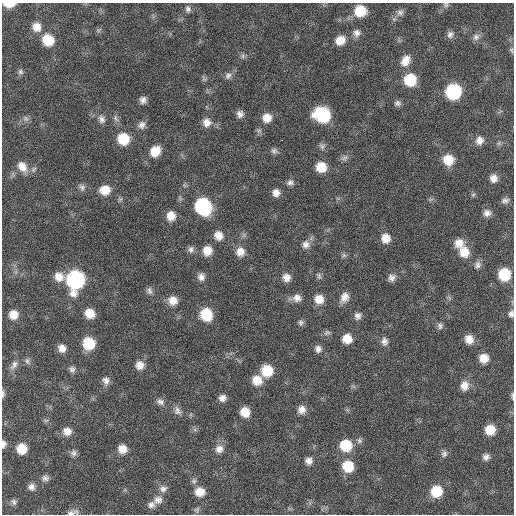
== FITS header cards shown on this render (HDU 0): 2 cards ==
NAXIS1  =                  512 / Axis length
NAXIS2  =                  512 / Axis length

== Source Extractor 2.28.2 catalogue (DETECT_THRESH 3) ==
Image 512 x 512 px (HDU 0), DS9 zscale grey, 1 PNG px = 1 image px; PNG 516 x 516 px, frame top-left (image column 1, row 512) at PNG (2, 3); no overlay
Background 59.8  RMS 8.5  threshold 25.4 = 3 sigma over >= 5 px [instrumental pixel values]
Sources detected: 127; all 127 listed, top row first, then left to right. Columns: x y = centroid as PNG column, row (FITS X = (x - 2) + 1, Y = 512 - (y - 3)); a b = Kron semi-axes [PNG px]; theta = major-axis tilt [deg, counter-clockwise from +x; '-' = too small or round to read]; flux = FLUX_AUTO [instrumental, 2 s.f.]
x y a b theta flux
9 4 10 5 0 6500
446 5 7 6 - 1300
188 9 9 7 -63 1900
360 11 11 10 - 16000
400 12 10 8 23 2500
36 27 11 10 - 5700
98 30 7 4 -18 980
357 33 9 9 - 2900
450 34 9 8 - 2400
476 37 10 9 - 2700
48 40 11 10 - 14000
340 40 11 10 - 7100
511 50 8 5 -62 1000
243 56 7 4 89 1200
405 61 14 10 57 6300
20 72 8 7 - 1500
228 76 10 8 45 2300
204 79 7 4 -18 930
410 80 10 10 - 21000
453 92 10 10 - 61000
143 100 7 6 - 2500
397 103 9 7 -10 1900
240 114 8 7 - 2700
322 115 12 11 - 41000
26 118 9 6 -49 1700
116 118 10 5 -61 1800
267 118 10 10 - 6200
102 119 12 8 -71 2700
207 123 11 11 - 4600
142 125 10 9 - 2900
123 139 10 10 - 17000
282 140 2 2 - 2400
479 140 10 9 - 3600
322 146 9 7 -1 1800
155 151 11 9 54 9800
274 151 9 7 -24 1800
344 158 9 7 24 2000
448 160 10 10 - 12000
22 167 15 11 -54 7100
321 167 10 9 - 11000
493 178 8 7 - 3700
290 182 9 8 - 2000
82 187 8 8 - 2000
105 190 11 10 - 8100
276 193 8 8 - 3600
473 195 6 5 - 940
505 200 10 6 5 2000
203 206 11 10 - 79000
487 213 9 8 - 2900
171 216 10 9 - 6600
218 235 11 10 - 5300
386 238 10 10 - 6100
459 243 11 10 - 5700
306 244 11 10 - 3600
191 249 10 7 85 2100
207 251 10 10 - 7100
240 252 11 10 - 5400
464 252 13 11 -60 9200
344 255 7 6 - 1300
478 265 10 8 76 2300
504 274 10 9 - 21000
319 276 10 6 -75 1400
59 277 11 10 - 6300
201 277 10 8 -90 3000
286 277 9 9 - 4300
392 278 9 9 - 2800
75 280 12 10 84 130000
149 291 11 7 -76 2000
344 297 13 10 65 4900
297 298 12 10 3 4000
319 299 11 10 - 6700
173 300 10 10 - 6000
90 313 9 8 - 8400
206 314 11 10 - 18000
511 314 8 6 88 1800
13 315 8 8 - 6900
358 316 9 8 - 2600
301 323 8 7 - 1600
440 326 9 7 -78 1800
327 333 10 7 19 1700
347 339 9 8 - 7600
469 339 10 9 - 5400
384 341 11 8 -82 2700
89 343 10 9 - 19000
62 348 9 8 - 4200
318 349 9 8 - 2700
484 358 9 8 - 7100
27 361 9 6 -79 1500
14 365 14 7 56 3100
140 365 9 9 - 5000
72 369 8 7 - 1800
267 371 10 10 - 16000
257 380 10 10 - 8900
106 381 11 8 -71 2800
464 386 11 10 - 5100
3 394 10 4 -88 1300
512 396 12 3 -90 1100
222 398 8 8 - 3000
160 402 11 8 -27 2500
302 410 10 9 - 4100
177 411 12 9 -64 2800
245 412 9 8 - 8500
46 420 7 4 18 930
490 430 9 9 - 10000
67 431 10 9 - 5100
359 441 7 6 - 1500
3 444 8 5 88 2300
346 445 11 11 - 18000
22 449 9 9 - 11000
122 449 10 9 - 5900
219 449 11 10 - 4100
74 453 9 8 - 2100
444 454 9 8 - 1900
486 457 8 7 - 2500
309 461 8 8 - 3200
348 466 11 10 - 15000
45 478 9 8 - 2200
194 481 7 7 - 1600
31 487 9 8 - 2800
163 489 10 9 - 2900
436 491 10 10 - 16000
200 492 10 9 - 7200
158 500 12 11 - 4400
14 502 9 7 -52 1800
151 505 10 9 - 2800
197 510 8 7 - 1400
72 512 16 6 11 2700
At the frame edge (FLAGS 8, measured only in part): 7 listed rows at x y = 9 4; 446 5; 511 314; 3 394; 512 396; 3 444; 72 512